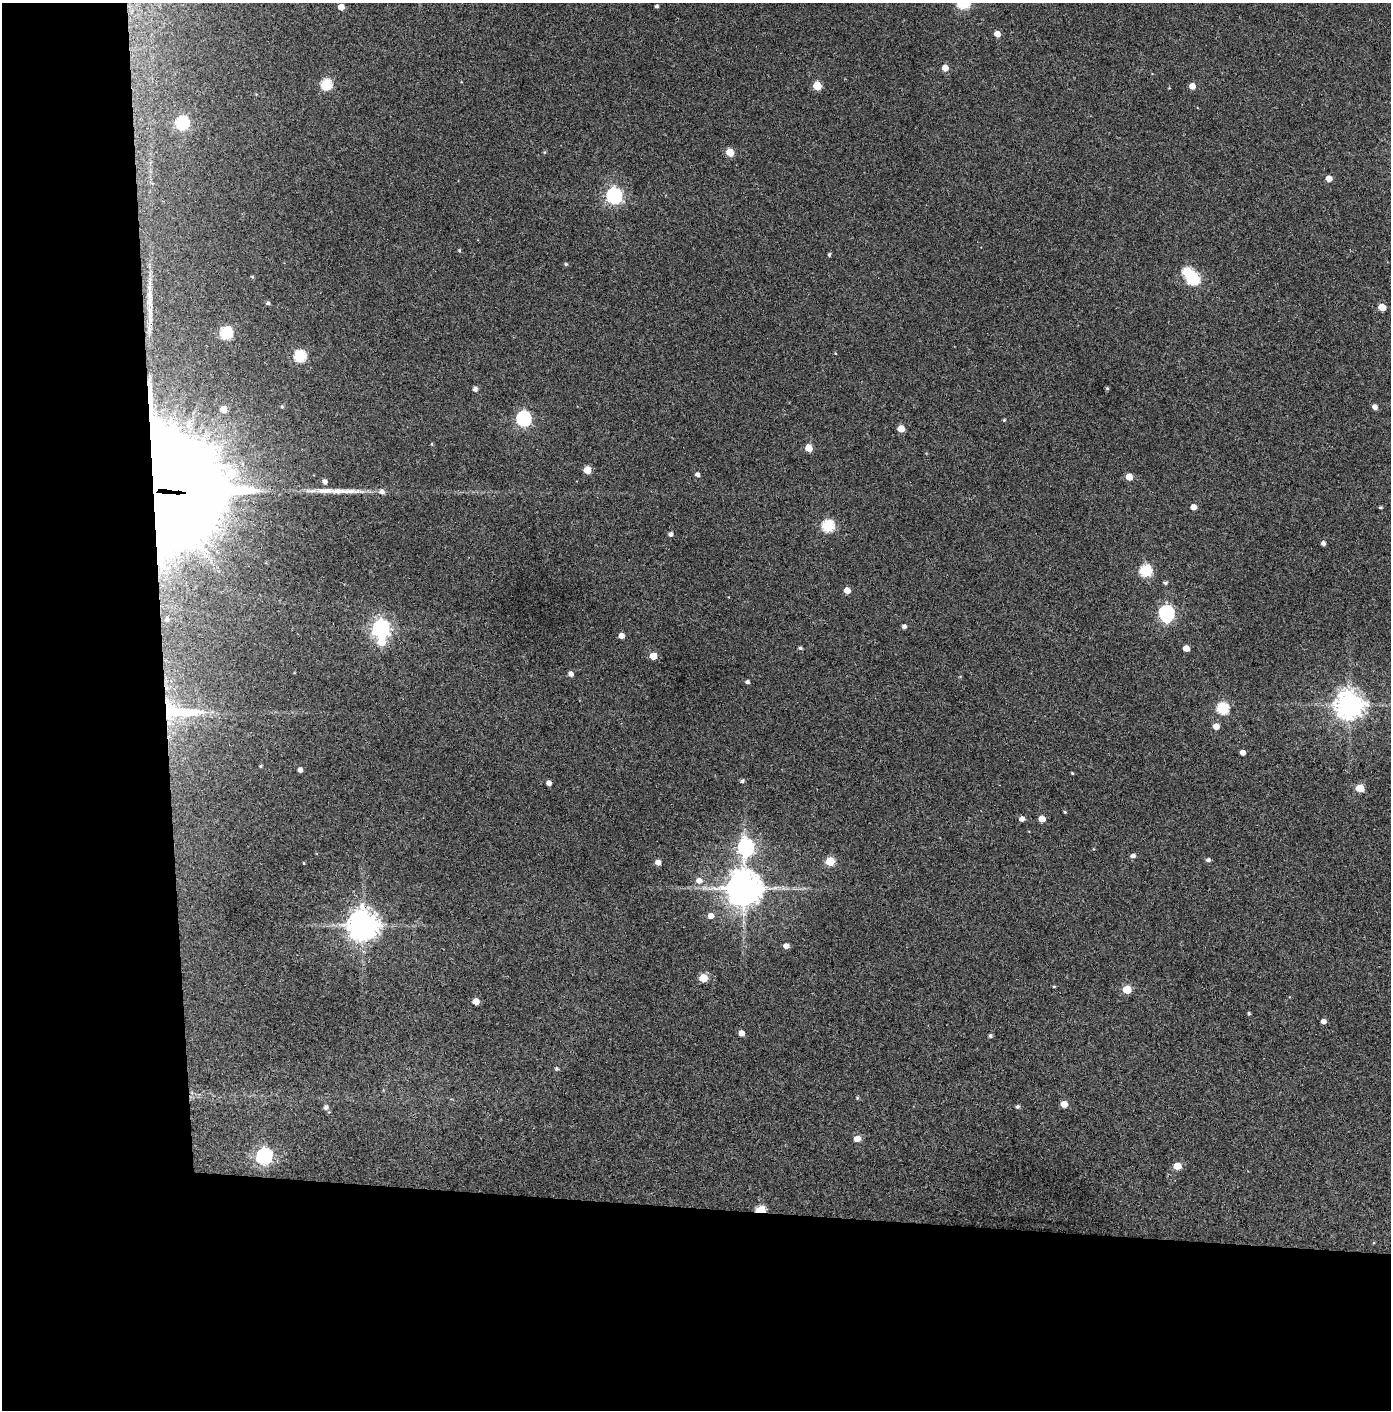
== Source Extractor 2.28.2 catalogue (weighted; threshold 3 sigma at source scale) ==
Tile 7 of 3 x 3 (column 1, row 3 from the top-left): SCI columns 74-1462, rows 5-1412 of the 4314 x 4236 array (HDU 1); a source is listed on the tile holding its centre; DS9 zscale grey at full resolution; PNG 1393 x 1412 px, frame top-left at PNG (2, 3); no overlay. Shown black and unused: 24% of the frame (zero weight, under 3 of 4 exposures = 6% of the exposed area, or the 3 px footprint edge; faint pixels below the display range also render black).
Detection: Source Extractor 2.28.2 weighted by HDU 2 'WHT'; one run over the whole footprint, this tile lists its part. Background 0.0904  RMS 0.0064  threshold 0.0289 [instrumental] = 3 sigma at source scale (4.5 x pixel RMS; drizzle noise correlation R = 1.50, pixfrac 1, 0.05/0.05 arcsec/px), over >= 5 px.
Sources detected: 106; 3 inside a brighter object's white glare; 1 long thin detection or spike segment (spike, bleed or trail) — not listed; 1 inside a brighter listed object's ellipse — not listed separately; the other 101 listed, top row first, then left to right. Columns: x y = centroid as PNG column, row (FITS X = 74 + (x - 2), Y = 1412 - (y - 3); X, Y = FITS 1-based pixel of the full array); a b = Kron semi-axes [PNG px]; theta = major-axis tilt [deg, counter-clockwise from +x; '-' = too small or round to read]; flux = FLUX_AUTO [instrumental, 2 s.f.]
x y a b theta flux
963 3 6 6 - 70
656 6 3 3 - 1.4
341 7 5 4 - 6.7
997 34 5 5 - 5.5
945 68 5 5 - 6.7
326 85 6 6 - 50
817 86 5 5 - 20
1192 86 5 5 - 5.8
256 94 4 3 - 0.54
182 123 6 6 - 93
544 152 5 4 - 0.62
730 152 5 5 - 15
1329 178 5 5 - 5.7
614 196 7 6 - 200
459 250 5 4 - 0.68
829 255 4 3 - 0.99
566 264 5 4 - 0.84
252 277 4 3 - 0.75
1193 279 7 6 - 70
150 299 36 8 -90 11
268 303 4 4 - 1.4
1382 307 5 5 - 11
226 333 6 6 - 76
835 353 4 2 - 0.42
299 356 6 6 - 59
1107 388 5 4 - 0.9
475 389 4 4 - 2.4
282 407 5 4 - 0.77
1375 407 5 4 - 3.4
223 409 5 5 - 8.7
523 419 6 6 - 140
1004 420 4 4 - 0.69
901 429 5 5 - 10
432 444 5 3 - 0.57
808 448 5 5 - 13
587 470 5 5 - 12
697 474 5 4 - 2.1
1129 477 5 5 - 10
325 482 5 5 - 2.6
162 490 52 43 -11 6500
382 492 7 7 - 2.6
1193 507 5 4 - 5.5
1380 507 4 3 - 0.79
827 526 6 6 - 70
670 534 5 4 - 1.9
1323 543 4 4 - 2.2
1145 571 6 6 - 62
1165 583 5 4 - 1.3
847 590 5 5 - 6.5
1166 613 7 6 - 140
167 620 7 6 - 1.7
904 627 4 4 - 2.2
381 628 7 7 - 280
621 636 4 4 - 4.2
800 648 4 4 - 1.3
1186 648 5 4 - 6.3
653 656 5 5 - 12
571 674 5 5 - 2.9
747 682 5 4 - 1.5
1349 705 9 8 - 870
1222 709 6 6 - 58
178 712 62 22 -2 60
1216 726 5 5 - 6
1242 752 4 4 - 3.5
260 766 4 4 - 0.75
300 770 4 4 - 2.7
1072 773 4 3 - 0.58
742 781 5 4 - 1.5
549 783 4 4 - 3
1360 788 5 5 - 16
1064 812 4 3 - 0.66
1022 819 5 5 - 3.3
1042 819 5 5 - 6.7
745 847 8 7 - 200
1133 856 6 4 5 2.1
1208 860 5 5 - 1.7
830 861 5 5 - 25
658 862 5 5 - 4.4
304 863 4 2 - 0.4
699 881 7 7 - 4.2
743 888 10 10 - 1800
711 916 5 5 - 4.6
362 925 9 9 - 1100
786 946 5 4 - 3.8
703 978 5 5 - 17
1054 986 4 3 - 0.63
1127 989 5 5 - 18
476 1001 5 5 - 7.8
1249 1013 4 3 - 0.87
1323 1021 5 4 - 3.6
741 1033 5 5 - 4.5
990 1036 4 4 - 1.2
556 1069 5 5 - 1.1
857 1098 5 4 - 0.77
1064 1104 5 5 - 8.8
326 1107 6 5 - 2
1017 1107 4 4 - 1.2
857 1138 5 5 - 6.9
264 1157 7 6 - 200
1177 1166 5 5 - 13
760 1210 6 4 6 36
Overlapping masked pixels (flux is a lower limit): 3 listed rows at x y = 162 490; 178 712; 760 1210
Isophote crosses this tile's border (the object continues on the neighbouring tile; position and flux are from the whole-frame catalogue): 1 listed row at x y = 963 3